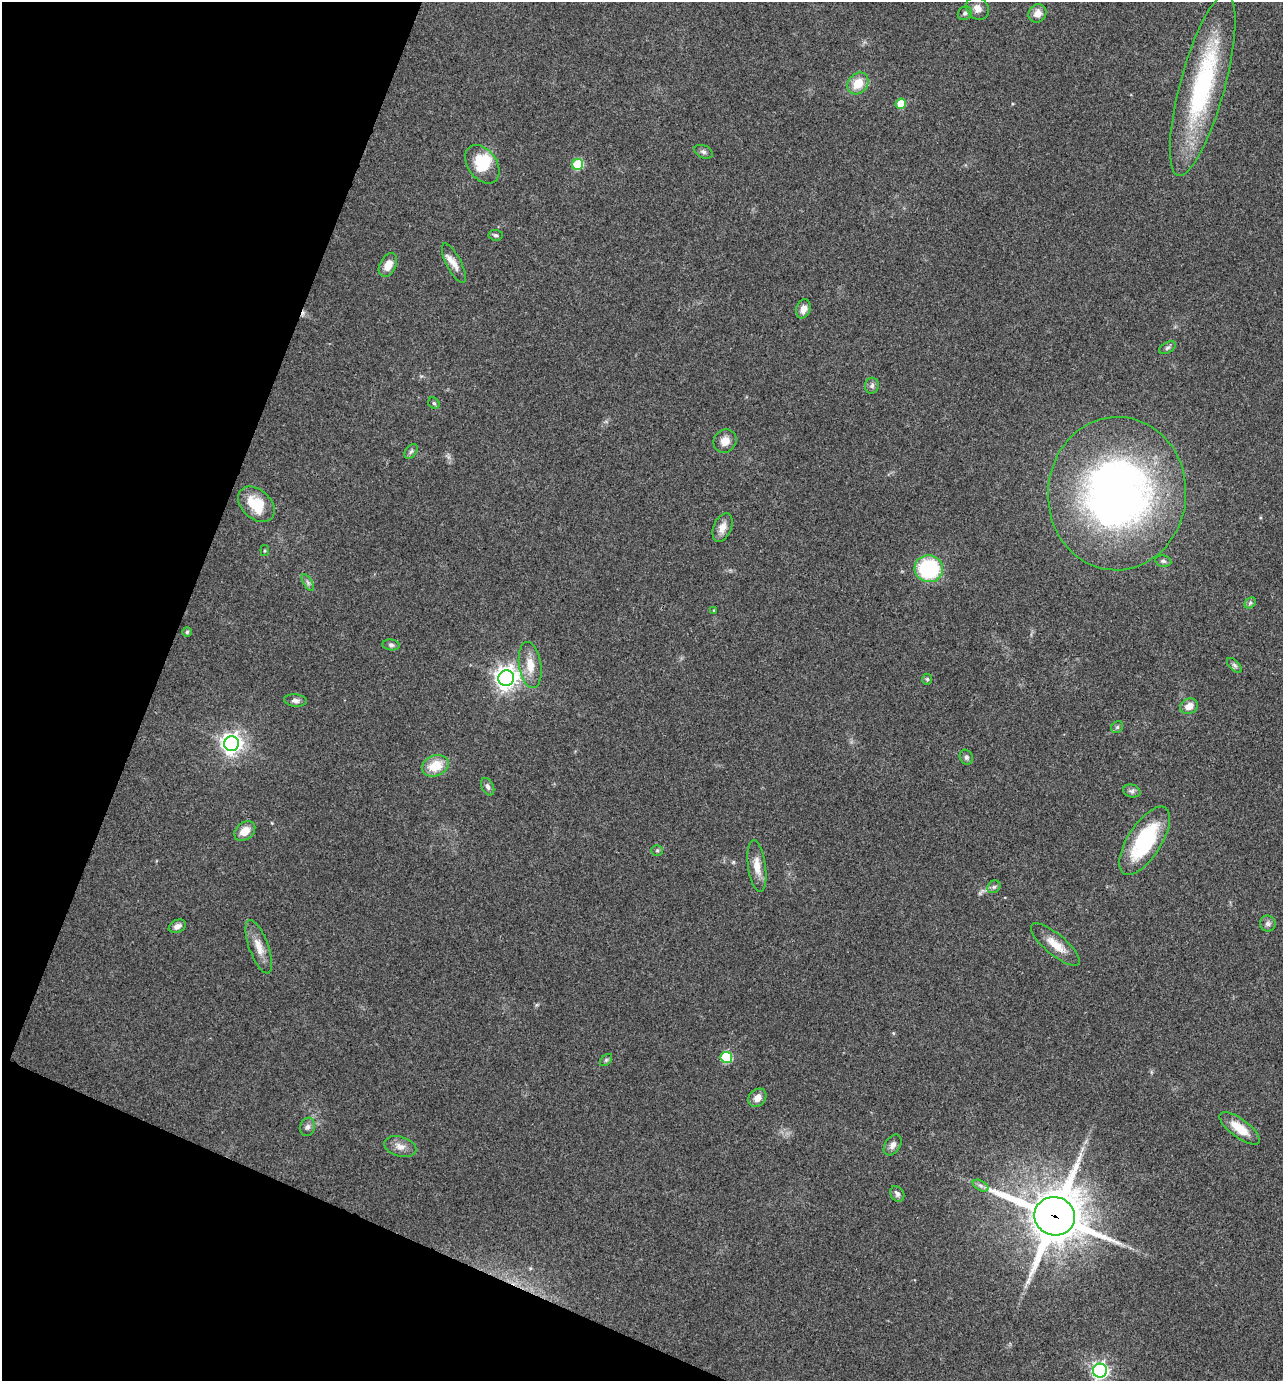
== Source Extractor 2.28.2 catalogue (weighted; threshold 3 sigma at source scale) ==
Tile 9 of 4 x 4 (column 1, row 3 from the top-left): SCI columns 140-1420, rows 1384-2762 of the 5535 x 5521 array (HDU 1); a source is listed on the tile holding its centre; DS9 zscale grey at full resolution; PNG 1285 x 1383 px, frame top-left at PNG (2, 2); each listed source drawn as its Kron ellipse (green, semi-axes under 4 px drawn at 4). Shown black and unused: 19% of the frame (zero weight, under 3 of 4 exposures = <1% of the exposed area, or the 3 px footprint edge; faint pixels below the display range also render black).
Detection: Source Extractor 2.28.2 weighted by HDU 2 'WHT'; one run over the whole footprint, this tile lists its part. Background 0.165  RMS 0.0072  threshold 0.0322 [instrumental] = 3 sigma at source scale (4.5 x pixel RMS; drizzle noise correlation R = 1.50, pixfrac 1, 0.05/0.05 arcsec/px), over >= 5 px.
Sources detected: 63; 1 inside a brighter object's white glare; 1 cosmic-ray / hot-pixel residue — neither listed nor drawn; the other 61 listed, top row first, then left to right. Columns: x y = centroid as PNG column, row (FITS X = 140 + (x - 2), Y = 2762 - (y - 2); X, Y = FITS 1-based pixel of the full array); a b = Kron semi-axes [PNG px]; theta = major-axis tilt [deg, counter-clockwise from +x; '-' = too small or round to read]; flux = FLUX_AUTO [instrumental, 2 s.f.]
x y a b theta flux
977 8 12 10 -53 5.2
965 13 7 6 - 1.8
1037 13 9 8 - 6.2
858 83 12 9 51 13
1203 85 94 22 75 110
901 104 5 5 - 19
703 152 9 6 -24 2.1
482 164 21 14 -53 24
578 164 5 5 - 38
496 235 7 5 -5 1.6
454 263 22 7 -63 6.7
388 265 12 8 62 8.1
803 309 10 7 73 5.2
1167 348 9 5 30 1.7
872 386 8 7 - 2.3
434 403 6 5 - 1.2
725 441 12 11 - 7
411 451 8 5 53 1.6
1117 494 77 69 87 370
256 504 21 14 -42 24
723 527 15 9 68 5.9
265 551 5 4 - 0.84
1163 561 8 5 -10 1.8
929 569 14 13 - 61
308 583 9 4 -59 2
1250 603 6 5 - 1.3
714 610 4 3 - 0.69
187 632 5 5 - 0.96
391 645 9 5 -7 1.9
530 665 23 11 -82 12
1234 665 9 5 -45 1.7
506 678 8 7 - 550
927 679 5 4 - 1.1
295 700 11 6 -5 2.7
1189 706 9 7 25 5.9
1117 727 6 5 - 1.3
232 744 7 7 - 440
966 757 7 6 - 1.9
435 766 14 10 21 17
488 787 9 5 -64 2.3
1132 791 9 6 -14 2.1
245 831 11 8 39 8.7
1145 841 39 17 57 59
657 850 6 5 - 1.2
757 866 26 9 -82 9.3
994 887 7 5 42 1.6
1268 924 8 8 - 2.4
177 926 9 6 24 2.9
1055 945 30 10 -40 12
259 947 28 9 -70 9.4
726 1057 6 5 - 42
606 1060 7 4 45 1.2
757 1098 10 8 46 5.5
308 1127 9 7 72 2.5
1240 1128 24 9 -37 14
893 1145 11 7 57 3.4
400 1146 16 10 -16 5.8
981 1186 8 5 -31 2.1
897 1194 8 6 -58 2.3
1055 1216 20 19 - 3700
1100 1371 7 7 - 220
Overlapping masked pixels (flux is a lower limit): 1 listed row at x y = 1055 1216